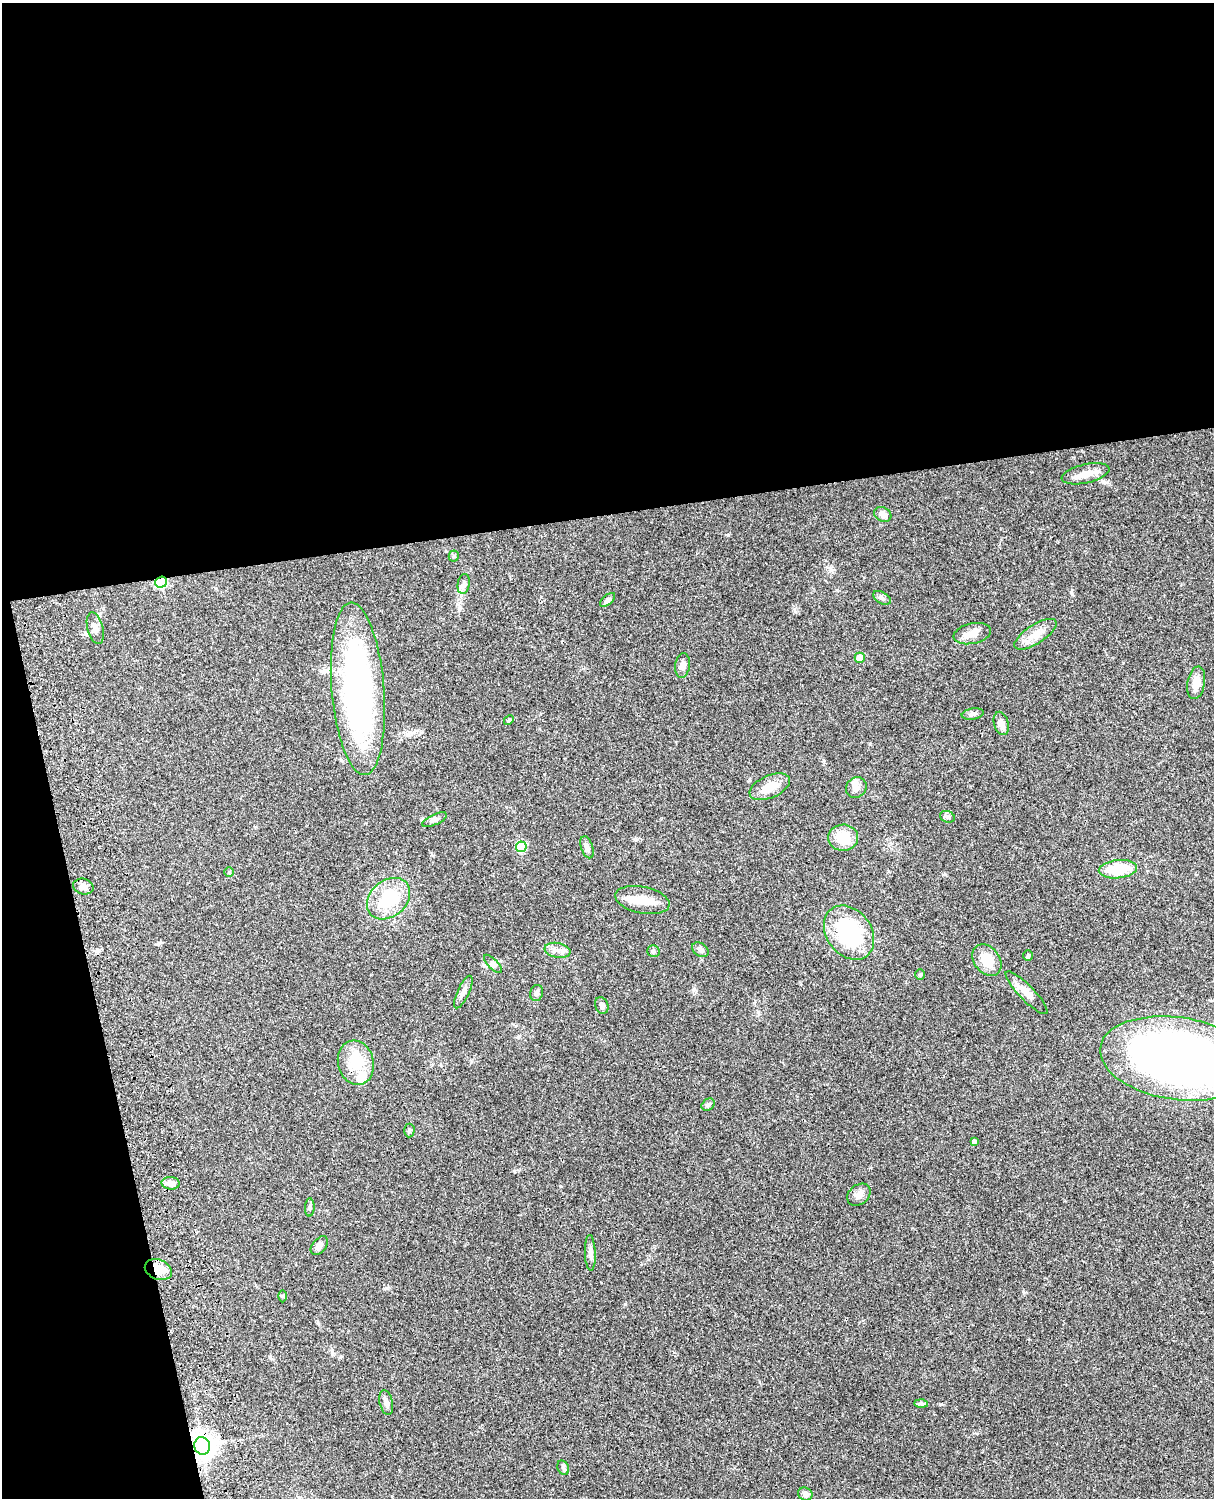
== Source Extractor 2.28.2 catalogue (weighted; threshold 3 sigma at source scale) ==
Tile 1 of 4 x 3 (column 1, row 1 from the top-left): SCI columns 122-1333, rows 3268-4763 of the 5087 x 4926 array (HDU 1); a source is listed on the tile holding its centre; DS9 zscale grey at full resolution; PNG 1216 x 1500 px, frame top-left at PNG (2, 3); each listed source drawn as its Kron ellipse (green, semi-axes under 4 px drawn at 4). Shown black and unused: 39% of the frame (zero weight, under 3 of 4 exposures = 6% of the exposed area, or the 3 px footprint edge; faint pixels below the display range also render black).
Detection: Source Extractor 2.28.2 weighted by HDU 2 'WHT'; one run over the whole footprint, this tile lists its part. Background 0.0958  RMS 0.0062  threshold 0.028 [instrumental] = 3 sigma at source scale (4.5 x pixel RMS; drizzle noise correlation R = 1.50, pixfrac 1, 0.05/0.05 arcsec/px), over >= 5 px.
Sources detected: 60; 2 inside a brighter listed object's ellipse — not listed separately; the other 58 listed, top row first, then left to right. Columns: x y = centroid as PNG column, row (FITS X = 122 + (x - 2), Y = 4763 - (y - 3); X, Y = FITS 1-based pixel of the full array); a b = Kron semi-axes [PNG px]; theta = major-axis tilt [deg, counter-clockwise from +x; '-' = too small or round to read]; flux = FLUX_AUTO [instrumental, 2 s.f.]
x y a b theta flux
1086 474 24 9 12 7.2
883 514 9 7 -28 3.4
454 556 5 5 - 0.89
161 582 6 5 - 60
464 584 10 6 80 2
882 598 9 5 -30 1.8
607 600 9 4 41 1.7
95 628 16 8 -76 3.3
972 634 19 10 12 5.9
1035 634 24 9 32 7.4
860 658 5 5 - 7.6
682 665 12 7 82 2.8
1196 683 16 8 80 6.6
358 689 86 26 -85 180
973 714 11 5 10 1.7
509 720 5 4 - 0.76
1001 723 12 7 -74 3.5
770 787 21 11 24 8.8
856 787 11 9 51 3.2
947 817 7 5 -20 1.4
434 820 13 5 25 1.9
843 838 15 13 2 13
521 847 5 5 - 26
587 847 11 6 -70 2.6
1118 869 19 9 6 21
229 872 5 5 - 0.78
83 886 10 7 -14 3.2
389 899 24 18 41 26
642 900 27 13 -11 11
849 933 29 22 -53 52
558 950 13 7 -10 3.5
700 950 9 6 -32 2
653 951 6 5 - 1.3
1028 956 5 4 - 0.84
987 960 17 12 -52 11
493 964 12 5 -45 1.7
920 975 5 4 - 0.79
463 992 18 6 65 3
537 993 8 6 74 1.7
1026 993 29 7 -46 5.8
602 1005 8 6 -68 1.6
1177 1058 78 41 -8 390
356 1063 22 17 -76 19
708 1105 7 5 39 1.2
409 1130 7 5 87 1.1
974 1141 4 3 - 1.5
171 1183 9 6 -4 4.2
859 1195 13 10 38 3.5
310 1207 9 4 88 1.2
319 1246 11 6 49 3
590 1253 18 5 -88 2.8
158 1270 14 10 -22 12
282 1296 6 4 89 0.78
386 1402 12 6 -76 2.7
921 1404 7 4 -1 1.2
202 1446 9 8 - 560
563 1468 7 5 -68 1.4
805 1494 7 6 - 2.3
Overlapping masked pixels (flux is a lower limit): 4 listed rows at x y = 161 582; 358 689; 158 1270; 202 1446
Isophote crosses this tile's border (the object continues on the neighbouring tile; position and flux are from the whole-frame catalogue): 1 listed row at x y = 1177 1058
Unlisted compact peaks at least as high as the median listed source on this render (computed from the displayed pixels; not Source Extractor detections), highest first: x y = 625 1304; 1071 592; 831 570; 728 535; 1023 1291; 386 1288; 823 760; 870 744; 795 611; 694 989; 1123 663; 945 874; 514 1171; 318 1323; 433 855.